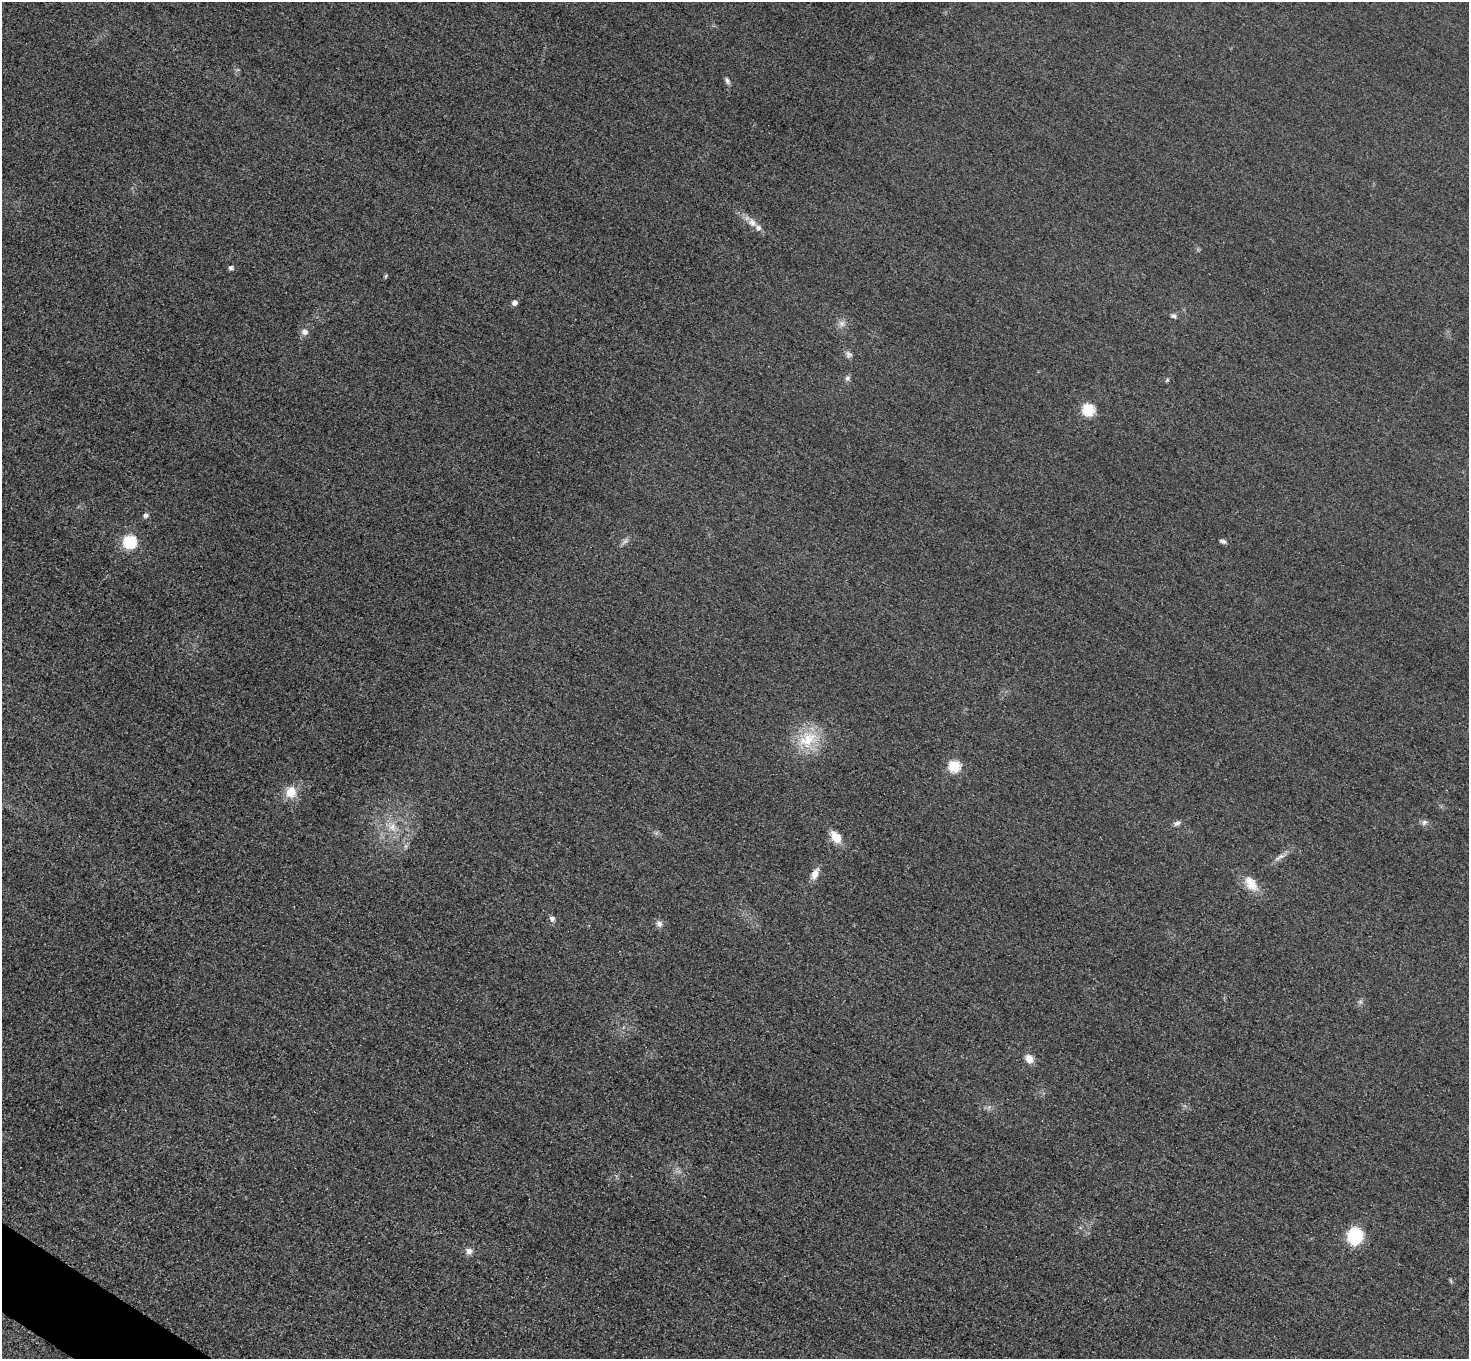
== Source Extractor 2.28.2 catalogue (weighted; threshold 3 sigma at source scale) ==
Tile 7 of 4 x 4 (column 3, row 2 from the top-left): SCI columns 2964-4430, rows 2896-4252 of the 5925 x 5930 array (HDU 1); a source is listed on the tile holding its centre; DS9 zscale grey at full resolution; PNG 1471 x 1361 px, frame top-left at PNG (2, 2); no overlay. Shown black and unused: <1% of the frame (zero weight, under 3 of 4 exposures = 3% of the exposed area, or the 3 px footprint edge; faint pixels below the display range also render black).
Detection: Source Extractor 2.28.2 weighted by HDU 2 'WHT'; one run over the whole footprint, this tile lists its part. Background 0.0503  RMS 0.016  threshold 0.0727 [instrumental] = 3 sigma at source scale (4.5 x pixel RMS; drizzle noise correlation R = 1.50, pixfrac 1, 0.05/0.05 arcsec/px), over >= 5 px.
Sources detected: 34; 1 inside a brighter listed object's ellipse — not listed separately; the other 33 listed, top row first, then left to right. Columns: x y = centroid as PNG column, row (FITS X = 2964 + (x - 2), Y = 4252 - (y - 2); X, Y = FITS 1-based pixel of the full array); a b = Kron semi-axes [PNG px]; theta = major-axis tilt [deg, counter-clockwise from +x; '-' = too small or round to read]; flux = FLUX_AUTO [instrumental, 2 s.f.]
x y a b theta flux
727 81 9 5 -65 4.3
752 222 13 9 -50 12
230 267 6 5 - 4.3
386 276 5 4 - 2
514 303 5 5 - 8.5
1173 316 8 5 -5 4.1
842 323 10 6 63 6.6
305 332 9 8 - 7.6
849 354 9 8 - 5.7
847 378 7 6 - 4
1167 380 6 4 46 2
1088 409 6 6 - 140
145 515 5 5 - 6.2
129 541 6 6 - 210
625 541 11 4 45 4.9
1223 541 8 5 -17 4
808 739 30 23 37 61
954 766 6 6 - 140
291 792 13 12 - 27
1424 822 8 7 - 4.8
1177 823 10 5 28 4.7
392 827 12 11 - 17
836 837 12 8 -52 28
1280 857 17 6 31 8.7
815 874 16 8 68 12
1251 884 24 13 -53 25
552 918 7 7 - 5.1
659 924 8 8 - 6.5
1360 1002 6 6 - 3.5
1029 1059 11 9 -57 13
1355 1236 14 12 79 76
469 1251 8 8 - 7.6
1451 1281 6 4 -72 2.1